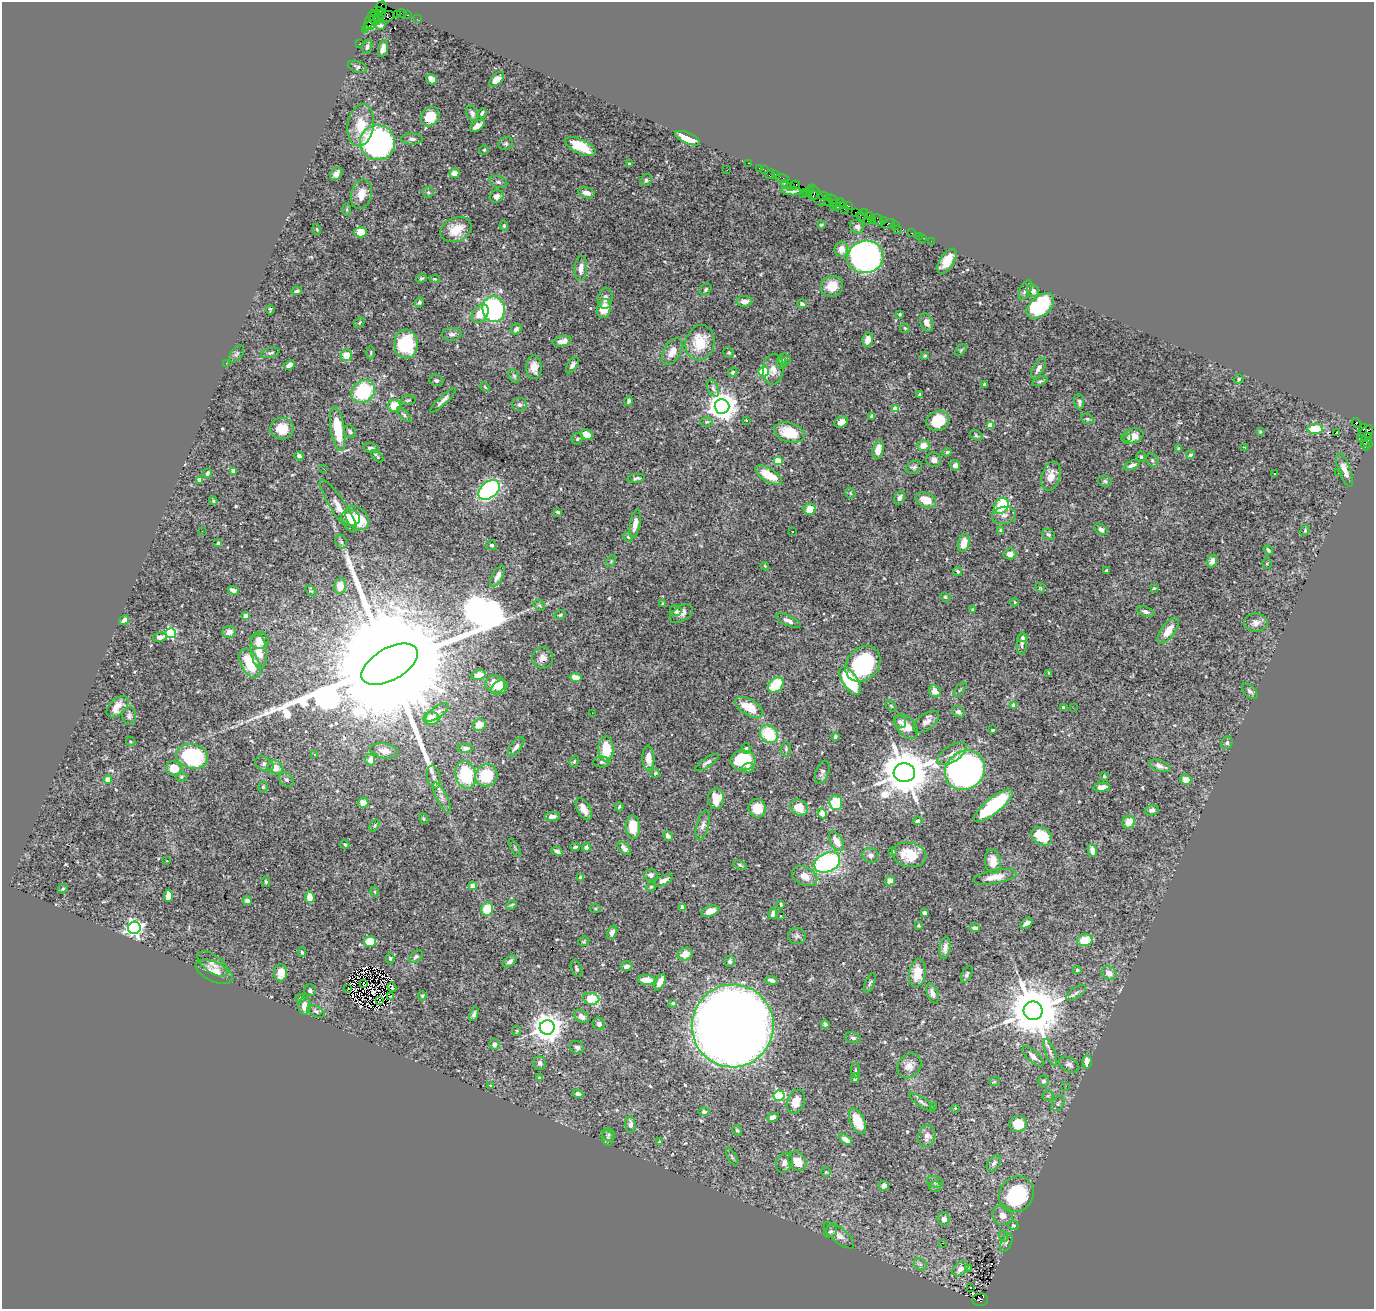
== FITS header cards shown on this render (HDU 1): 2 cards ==
NAXIS1  =                 1372
NAXIS2  =                 1307

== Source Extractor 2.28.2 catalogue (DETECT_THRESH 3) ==
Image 1372 x 1307 px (HDU 1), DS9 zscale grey, 1 PNG px = 1 image px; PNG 1376 x 1311 px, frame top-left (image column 1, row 1307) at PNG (2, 2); each listed source drawn as its Kron ellipse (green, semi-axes under 4 px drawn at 4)
Background 0.963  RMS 0.018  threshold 0.0539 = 3 sigma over >= 5 px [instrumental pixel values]
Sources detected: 566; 6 with non-positive FLUX_AUTO (blend fragments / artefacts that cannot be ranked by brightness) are neither listed nor drawn; of the other 560, the 500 brightest by FLUX_AUTO listed and drawn (60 fainter detections omitted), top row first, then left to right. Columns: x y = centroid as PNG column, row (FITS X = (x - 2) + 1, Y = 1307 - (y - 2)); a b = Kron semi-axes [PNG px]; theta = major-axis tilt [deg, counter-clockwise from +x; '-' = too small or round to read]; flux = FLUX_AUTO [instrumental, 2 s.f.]
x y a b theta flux
381 6 5 3 - 56
379 11 3 3 - 88
375 13 2 2 - 7.1
402 13 4 2 - 34
381 14 5 3 - 400
397 14 2 2 - 9.2
408 15 3 2 - 25
386 17 8 5 25 200
379 18 5 3 - 95
417 19 2 2 - 23
375 20 6 2 -37 72
370 21 11 4 68 57
370 25 7 3 21 120
380 25 5 4 - 4
365 29 2 2 - 19
359 44 2 2 - 12
367 47 7 5 74 3.2
383 49 8 5 74 6.1
357 67 10 5 -20 3.1
432 79 5 5 - 9.8
497 79 9 5 45 12
472 113 8 5 -70 5.1
482 113 5 3 - 1.9
430 117 10 8 53 29
361 125 21 13 81 31
477 126 8 4 37 7.7
688 138 13 5 -24 26
412 139 11 5 -1 4.2
378 143 17 17 - 290
506 144 7 6 - 2.8
580 146 16 7 -25 37
484 150 5 4 - 1.5
749 163 3 2 - 25
629 164 3 2 - 1.3
759 168 2 2 - 34
727 170 3 2 - 1.4
765 170 4 2 - 14
454 173 5 4 - 12
336 174 7 5 54 6
770 174 6 2 45 110
775 175 3 2 - 50
783 178 7 3 -16 63
646 180 6 5 - 2.7
498 182 9 5 -15 3.1
784 183 3 2 - 23
795 185 5 3 - 46
791 186 3 2 - 50
791 191 10 3 -3 4.4
810 191 3 2 - 34
428 192 5 5 - 1.8
587 193 8 5 -16 8.6
807 193 4 2 - 23
361 194 15 10 77 16
803 194 2 2 - 21
813 195 4 3 - 160
817 195 12 5 -59 280
497 196 7 6 - 5.1
824 196 6 3 -18 180
832 199 6 3 -19 210
828 202 4 2 - 32
834 203 2 2 - 96
840 203 4 2 - 18
843 205 2 2 - 17
833 206 3 2 - 73
848 206 4 3 - 120
837 207 3 2 - 19
844 209 3 2 - 9.1
347 210 6 3 -90 1.4
855 212 2 2 - 42
864 213 3 2 - 58
861 216 5 2 - 35
869 216 3 2 - 19
873 220 2 2 - 25
878 220 6 4 -56 89
867 221 2 2 - 32
884 221 3 3 - 59
888 224 7 4 22 71
821 225 3 3 - 1.7
504 226 5 4 - 1.5
895 226 2 2 - 10
857 227 7 6 - 4.6
317 229 5 3 - 1.3
897 229 2 2 - 13
456 230 16 12 23 23
360 232 6 5 - 18
912 233 3 2 - 22
919 236 2 2 - 5.4
922 238 3 2 - 8.2
931 241 2 2 - 7.6
841 249 7 7 - 11
865 257 18 16 12 380
947 261 14 7 57 17
581 268 12 6 86 11
421 278 5 4 - 2.1
435 279 5 4 - 1.3
832 286 11 10 - 19
706 289 7 5 48 2.4
1025 290 10 5 63 4.8
297 291 5 3 - 2.1
1033 291 6 5 - 6
605 298 10 7 82 5.9
744 301 8 5 0 7.6
419 302 5 4 - 2.7
802 304 5 4 - 3.2
1040 306 16 9 39 120
494 309 13 11 -76 160
604 309 10 7 73 24
270 310 5 3 - 1.7
480 314 10 7 52 21
900 314 3 3 - 1.5
927 322 9 6 -69 6.2
359 323 7 4 47 1.6
905 328 5 4 - 1.5
516 329 6 5 - 3.3
452 334 10 6 5 4.9
868 340 7 5 78 11
562 341 9 5 13 8
700 343 18 14 78 43
406 344 14 12 -87 67
961 350 7 4 46 1.7
672 352 14 8 58 12
270 353 9 5 14 2.5
371 353 7 3 -90 1.5
729 353 5 5 - 2.2
237 354 10 5 52 2.5
346 355 6 6 - 17
925 356 3 3 - 1.5
784 359 6 5 - 2.6
226 363 3 2 - 2.8
781 363 5 5 - 3.8
289 365 6 4 30 8.9
572 365 9 5 58 3.8
534 367 12 8 89 11
1038 368 11 5 59 5.4
773 369 15 10 85 10
733 372 5 4 - 1.8
764 372 5 5 - 86
514 376 7 5 -63 2.2
1239 379 5 4 - 2.1
436 380 7 5 -19 2.6
1040 381 8 4 18 2.2
984 384 3 3 - 1.8
485 387 5 3 - 1.5
713 388 9 5 -67 3
363 391 13 10 41 82
920 395 4 3 - 2.1
408 400 8 4 13 1.8
443 400 17 4 43 5.7
629 401 4 3 - 2.5
1079 402 7 5 -84 3.8
520 405 7 6 - 4.1
394 406 6 6 - 25
722 406 7 7 - 1900
895 409 4 4 - 20
404 415 9 4 -45 2.3
871 416 3 3 - 1.4
1087 419 6 5 - 2.6
746 420 3 2 - 4.1
938 421 11 10 - 31
706 422 6 4 0 2.1
841 422 7 5 26 6.8
1356 423 5 4 - 210
990 425 4 4 - 23
282 429 12 11 - 20
338 429 22 7 -81 50
1315 429 7 5 3 50
1363 430 6 3 78 230
350 432 7 5 -46 3.3
789 432 16 9 -17 36
1260 432 3 3 - 1.4
1336 433 3 2 - 17
1365 433 10 5 48 840
587 435 6 5 - 18
976 435 7 4 -30 2
1132 436 11 7 17 14
1368 437 3 3 - 100
1127 438 3 2 - 1.8
577 439 6 5 - 2.2
1367 442 6 4 -44 140
1365 445 5 3 - 74
923 446 6 5 - 12
1245 447 4 3 - 2.3
371 448 8 4 -13 3.2
1179 448 4 3 - 1.3
878 450 9 5 76 13
947 452 4 4 - 3.2
1190 455 4 4 - 2.4
299 456 4 4 - 4.7
377 456 7 3 -45 2
1141 457 5 4 - 1.9
934 460 7 7 - 5.3
1152 460 7 5 -63 2.6
778 461 4 4 - 41
955 465 5 5 - 6.7
1132 465 8 4 23 5.4
914 467 8 6 25 3.1
324 469 2 2 - 15
1345 470 18 6 -69 11
234 471 4 4 - 6.4
207 473 5 3 - 3
1275 473 3 2 - 2.2
1338 473 3 3 - 2.2
768 475 15 6 -30 25
1051 476 15 9 74 14
636 478 8 4 8 2.9
200 480 4 4 - 12
1105 481 6 5 - 2
489 490 12 8 40 190
850 493 5 5 - 1.8
900 498 7 5 65 4
926 500 11 7 -21 22
213 501 4 3 - 1.4
338 506 31 7 -57 14
1001 506 8 7 - 53
810 509 6 5 - 18
558 512 3 3 - 2.8
1004 515 12 8 8 6.9
351 518 10 8 -14 26
357 518 13 10 -45 37
635 524 14 5 79 11
1101 529 7 5 -35 3.5
1000 530 4 3 - 1.7
1305 530 6 4 65 1.7
202 531 2 2 - 1.9
793 531 3 2 - 1.6
1048 534 7 5 -30 2.7
628 537 5 4 - 1.9
341 542 7 5 -66 2.7
218 543 4 3 - 1.9
964 543 9 5 74 18
491 545 5 5 - 2.5
1268 550 5 3 - 2.6
1010 554 7 5 4 5.1
611 561 6 4 57 2
1212 561 6 4 66 5.8
1267 564 5 5 - 1.6
765 566 4 3 - 1.3
1106 570 3 2 - 1.4
958 571 5 4 - 3
497 576 12 5 62 7
340 586 8 5 83 19
1040 588 5 4 - 1.5
1154 588 3 3 - 1.3
233 590 6 3 -20 3.7
311 591 6 4 -42 1.5
945 597 5 4 - 1.6
1015 602 4 4 - 1.2
663 604 3 3 - 1.8
539 605 6 4 -43 2.1
972 609 3 3 - 1.3
676 611 6 5 - 3.9
1145 611 9 5 -17 3.6
681 614 13 7 32 6.3
560 615 6 4 25 2.3
245 616 4 4 - 3
124 620 5 4 - 4.6
788 621 13 5 -24 5.8
1256 623 12 9 1 7.3
1168 631 15 7 55 17
229 632 7 6 - 7
170 633 5 5 - 120
160 637 7 4 11 5.3
1023 638 5 4 - 3.2
260 640 9 8 - 10
1022 644 11 5 86 4.2
259 651 18 8 -83 17
543 658 10 10 - 8.8
250 663 15 9 -64 42
390 664 31 16 29 130000
863 664 20 15 49 130
1049 673 3 2 - 1.3
478 675 7 4 13 11
575 677 6 4 -11 14
850 681 16 7 -57 100
495 684 10 9 - 17
776 685 9 6 46 49
499 688 9 6 35 7.7
960 690 8 2 50 1.3
935 691 6 5 - 9.2
1250 691 9 5 -47 3.6
1014 705 4 3 - 10
891 706 6 4 -44 1.4
117 707 13 7 44 12
749 707 15 8 -30 28
1064 708 4 4 - 4
1073 708 3 2 - 4.3
437 712 14 5 35 6.3
958 712 7 5 -34 3.1
592 713 2 2 - 3.5
129 716 9 7 90 3.5
431 718 8 6 1 19
900 722 7 5 -53 4.2
926 722 15 8 36 8
479 725 7 6 - 15
906 727 14 9 -48 19
993 730 4 3 - 1.6
769 734 10 8 -43 52
835 737 4 3 - 2
131 741 5 3 - 1.3
1227 743 6 5 - 2.4
516 747 11 5 52 5.3
465 748 8 4 1 4.2
606 749 13 7 -87 31
746 749 5 4 - 1.6
786 749 7 5 -90 2.4
384 751 14 7 -10 7.5
314 754 3 3 - 1.4
952 754 16 8 33 8.7
192 756 16 12 -16 120
648 758 13 6 -89 12
370 760 6 5 - 7.9
743 760 12 10 1 68
574 761 6 4 68 1.6
602 762 8 5 1 2.8
707 763 13 4 35 4
264 764 10 6 -29 4.2
1160 766 11 5 -20 7.4
275 767 8 6 -30 15
174 768 8 7 - 18
748 768 6 5 - 4.3
965 770 21 18 41 520
822 772 12 6 67 3.9
655 773 5 5 - 2.1
904 773 11 9 -3 6700
466 775 14 10 -78 81
486 775 11 10 - 50
1104 776 4 3 - 1.6
182 777 5 4 - 2
434 777 11 6 -78 5.3
108 779 4 4 - 9.9
286 780 8 6 -43 3.5
1186 780 5 5 - 9.3
263 787 6 5 - 1.8
1102 787 8 4 6 9.9
442 797 16 5 -64 7.2
716 799 10 8 -89 20
363 803 5 5 - 9.8
836 803 7 6 - 41
993 806 24 7 39 130
619 807 4 3 - 1.6
757 808 9 8 - 22
799 808 9 7 -35 18
584 809 12 6 -60 10
1152 810 7 5 19 4
822 813 5 4 - 29
552 816 8 4 5 4.9
424 819 6 3 -59 1.4
918 821 4 4 - 4.9
1129 822 6 6 - 19
703 825 15 6 75 5.6
374 826 7 4 59 1.7
633 827 11 7 -88 26
668 836 5 4 - 4.5
1042 836 11 8 -34 29
836 841 11 6 -59 13
345 845 5 4 - 1.8
575 847 4 2 - 2
586 847 4 4 - 5.1
515 848 10 3 -61 1.3
624 848 8 5 -43 6.3
557 851 6 3 -30 4
893 851 3 3 - 1.9
1092 851 7 4 -79 9
871 855 8 7 - 5.4
909 855 17 12 -12 26
167 861 3 2 - 3.7
993 861 12 8 -82 14
827 862 13 9 25 190
740 865 7 4 -19 2.4
651 875 6 5 - 3.6
805 876 13 9 -26 13
581 877 4 3 - 6.2
995 877 22 7 10 15
663 880 10 4 26 5.9
890 881 5 4 - 8.2
266 882 5 4 - 1.7
473 886 4 4 - 17
651 887 5 4 - 1.5
63 889 5 4 - 2
375 892 5 3 - 1.5
168 896 6 4 90 21
310 897 6 4 -84 11
247 901 4 4 - 3.3
781 904 3 3 - 2
511 905 5 3 - 1.6
682 907 4 3 - 6.6
595 908 5 3 - 1.4
487 909 6 6 - 35
710 911 9 5 22 11
773 913 6 4 83 6.3
924 913 4 3 - 3.1
781 915 3 3 - 3.4
1026 923 7 4 35 3.9
919 926 3 3 - 1.5
134 928 6 6 - 490
975 928 5 3 - 3.4
612 932 7 4 65 6
797 936 9 8 - 4.1
1085 940 8 6 14 31
584 941 6 4 23 1.7
370 942 6 5 - 42
945 948 11 5 83 6.2
302 952 4 3 - 1.8
685 954 7 6 - 13
416 956 8 5 35 3
390 958 5 4 - 1.3
510 961 8 5 34 4.1
730 961 6 5 - 3
213 964 18 9 -37 8.3
627 966 6 4 14 6.3
576 969 9 5 -68 3.2
1077 970 4 4 - 2.2
214 972 20 9 -25 17
281 973 9 6 88 17
917 973 14 8 80 20
1109 973 8 6 -28 10
967 974 9 5 64 2.7
647 980 9 4 -3 17
772 980 6 3 -14 4.9
660 982 9 4 63 12
870 983 11 4 66 2.5
364 984 3 2 - 1.4
392 987 5 3 - 6.9
348 989 2 2 - 2.2
310 990 6 6 - 2.9
932 993 10 5 -71 5
1076 993 11 5 34 3.5
390 996 4 3 - 2.7
422 996 4 4 - 1.7
300 998 5 4 - 1.5
591 999 8 6 -9 51
379 1001 3 2 - 1.4
673 1003 4 3 - 3.9
304 1006 9 6 87 11
316 1011 9 5 -26 3.1
1033 1011 9 9 - 9100
474 1014 7 4 69 4
581 1016 8 5 -34 7.4
599 1024 6 6 - 3.6
825 1024 4 3 - 2
733 1026 41 41 - 2600
547 1027 7 7 - 1900
517 1031 5 4 - 1.3
853 1038 8 5 -15 2.8
494 1044 5 5 - 5.1
577 1047 7 6 - 3.3
1050 1052 14 5 -70 4.9
1033 1056 13 5 -42 7.8
1087 1062 7 4 -87 10
540 1063 7 6 - 3.8
1069 1065 11 7 -30 4.6
909 1066 13 11 49 10
855 1070 7 3 -86 1.6
540 1078 4 4 - 2.2
855 1078 5 3 - 2.8
1043 1081 5 5 - 3
994 1082 5 3 - 1.2
490 1085 3 3 - 1.5
1066 1086 2 2 - 3.7
578 1094 5 4 - 4.4
779 1096 5 5 - 110
1048 1096 6 5 - 2
796 1102 12 8 68 15
922 1102 15 4 -34 3.8
1058 1104 8 5 54 2.9
933 1107 4 3 - 1.6
955 1108 4 4 - 1.2
704 1112 5 4 - 3.6
773 1117 6 4 23 4.4
858 1121 13 7 -65 21
630 1124 8 5 -85 4.7
1018 1124 8 8 - 32
737 1131 5 4 - 1.6
609 1134 6 6 - 2.4
927 1136 11 8 77 8.7
608 1138 8 6 -78 2.7
845 1139 7 4 -32 8.3
659 1142 3 3 - 1.3
732 1157 10 3 -61 1.8
797 1161 10 8 -53 17
784 1163 10 8 64 5.2
994 1163 9 5 56 4.3
826 1172 4 4 - 1.4
935 1182 8 5 -19 2.7
884 1186 5 5 - 5.9
935 1187 6 5 - 2.8
1016 1194 18 16 53 110
1003 1215 11 9 -30 8.9
944 1219 7 6 - 6.4
1013 1225 5 4 - 2.3
830 1231 7 5 39 3.2
839 1235 18 7 -39 8.9
1003 1236 6 4 -72 1.7
942 1243 3 2 - 5.1
1006 1243 10 5 66 3.2
920 1264 7 5 -43 2.7
968 1268 3 2 - 6.1
960 1269 9 6 39 10
970 1287 3 2 - 5.9
980 1300 8 6 7 780
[60 fainter detections neither listed nor drawn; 6 non-positive-flux detections neither listed nor drawn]